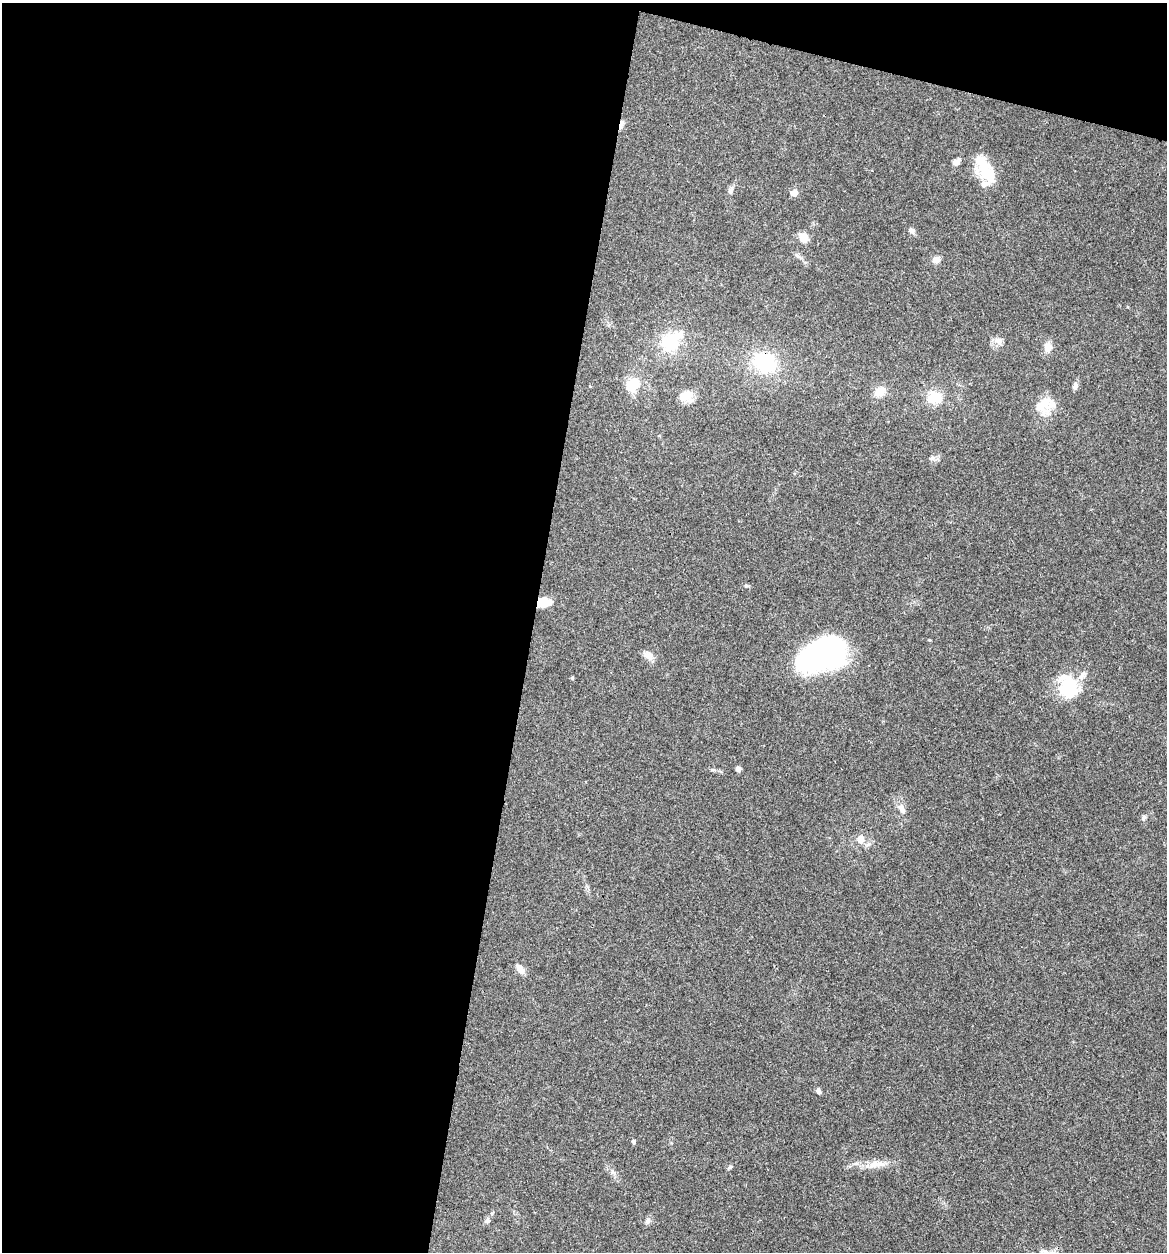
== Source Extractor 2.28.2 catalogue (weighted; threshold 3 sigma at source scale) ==
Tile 1 of 4 x 4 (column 1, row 1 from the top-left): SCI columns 243-1407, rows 3751-5000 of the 5022 x 5005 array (HDU 1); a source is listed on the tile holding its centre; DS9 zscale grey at full resolution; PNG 1169 x 1254 px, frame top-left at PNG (2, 3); no overlay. Shown black and unused: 48% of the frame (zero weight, under 3 of 4 exposures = <1% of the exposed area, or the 3 px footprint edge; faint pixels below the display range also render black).
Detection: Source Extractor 2.28.2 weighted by HDU 2 'WHT'; one run over the whole footprint, this tile lists its part. Background 0.0635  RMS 0.0051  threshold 0.023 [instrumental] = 3 sigma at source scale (4.5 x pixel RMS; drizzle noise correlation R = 1.50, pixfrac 1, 0.05/0.05 arcsec/px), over >= 5 px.
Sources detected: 42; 3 inside a brighter object's white glare — not listed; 1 inside a brighter listed object's ellipse — not listed separately; the other 38 listed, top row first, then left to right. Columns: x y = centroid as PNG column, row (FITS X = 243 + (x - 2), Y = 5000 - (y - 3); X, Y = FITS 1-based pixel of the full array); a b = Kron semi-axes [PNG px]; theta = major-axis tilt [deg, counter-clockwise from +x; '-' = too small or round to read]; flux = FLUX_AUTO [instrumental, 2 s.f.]
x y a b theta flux
621 124 12 4 74 2.1
956 162 7 5 30 3.2
984 169 36 15 -69 16
730 191 9 7 70 1.6
794 193 6 6 - 4.5
912 231 8 6 -20 1.7
804 238 11 9 -61 5.9
798 256 8 4 -44 1.2
936 260 9 7 12 2.9
999 341 11 9 -12 2.7
670 342 19 17 43 22
1048 347 11 8 -88 4.7
764 363 28 24 -16 30
633 384 18 13 57 12
1075 386 8 7 - 1.5
879 392 14 10 37 5.6
686 396 17 13 -11 6.9
935 398 18 14 8 10
1045 402 28 17 -13 9.3
932 458 7 5 43 1.3
544 602 15 10 9 8
822 655 45 26 20 120
648 656 15 8 7 3
1082 675 14 8 58 3.2
1068 687 20 16 -77 30
738 769 6 5 - 1.9
713 770 7 4 -18 0.97
902 809 14 7 -61 2.8
1144 818 8 5 60 1.2
860 839 6 5 - 6.3
520 969 11 7 -54 3.9
818 1091 8 5 -69 1.2
634 1142 6 4 -66 0.84
876 1164 26 9 6 6.8
730 1167 8 4 35 0.78
488 1220 8 6 -80 1.3
648 1221 8 7 - 1.6
1046 1252 12 5 -18 2.2
Overlapping masked pixels (flux is a lower limit): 3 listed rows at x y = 621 124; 764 363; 544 602
Isophote crosses this tile's border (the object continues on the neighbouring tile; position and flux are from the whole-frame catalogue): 1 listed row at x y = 1046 1252
Unlisted compact peaks at least as high as the median listed source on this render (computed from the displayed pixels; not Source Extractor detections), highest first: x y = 572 678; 929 640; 612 1171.